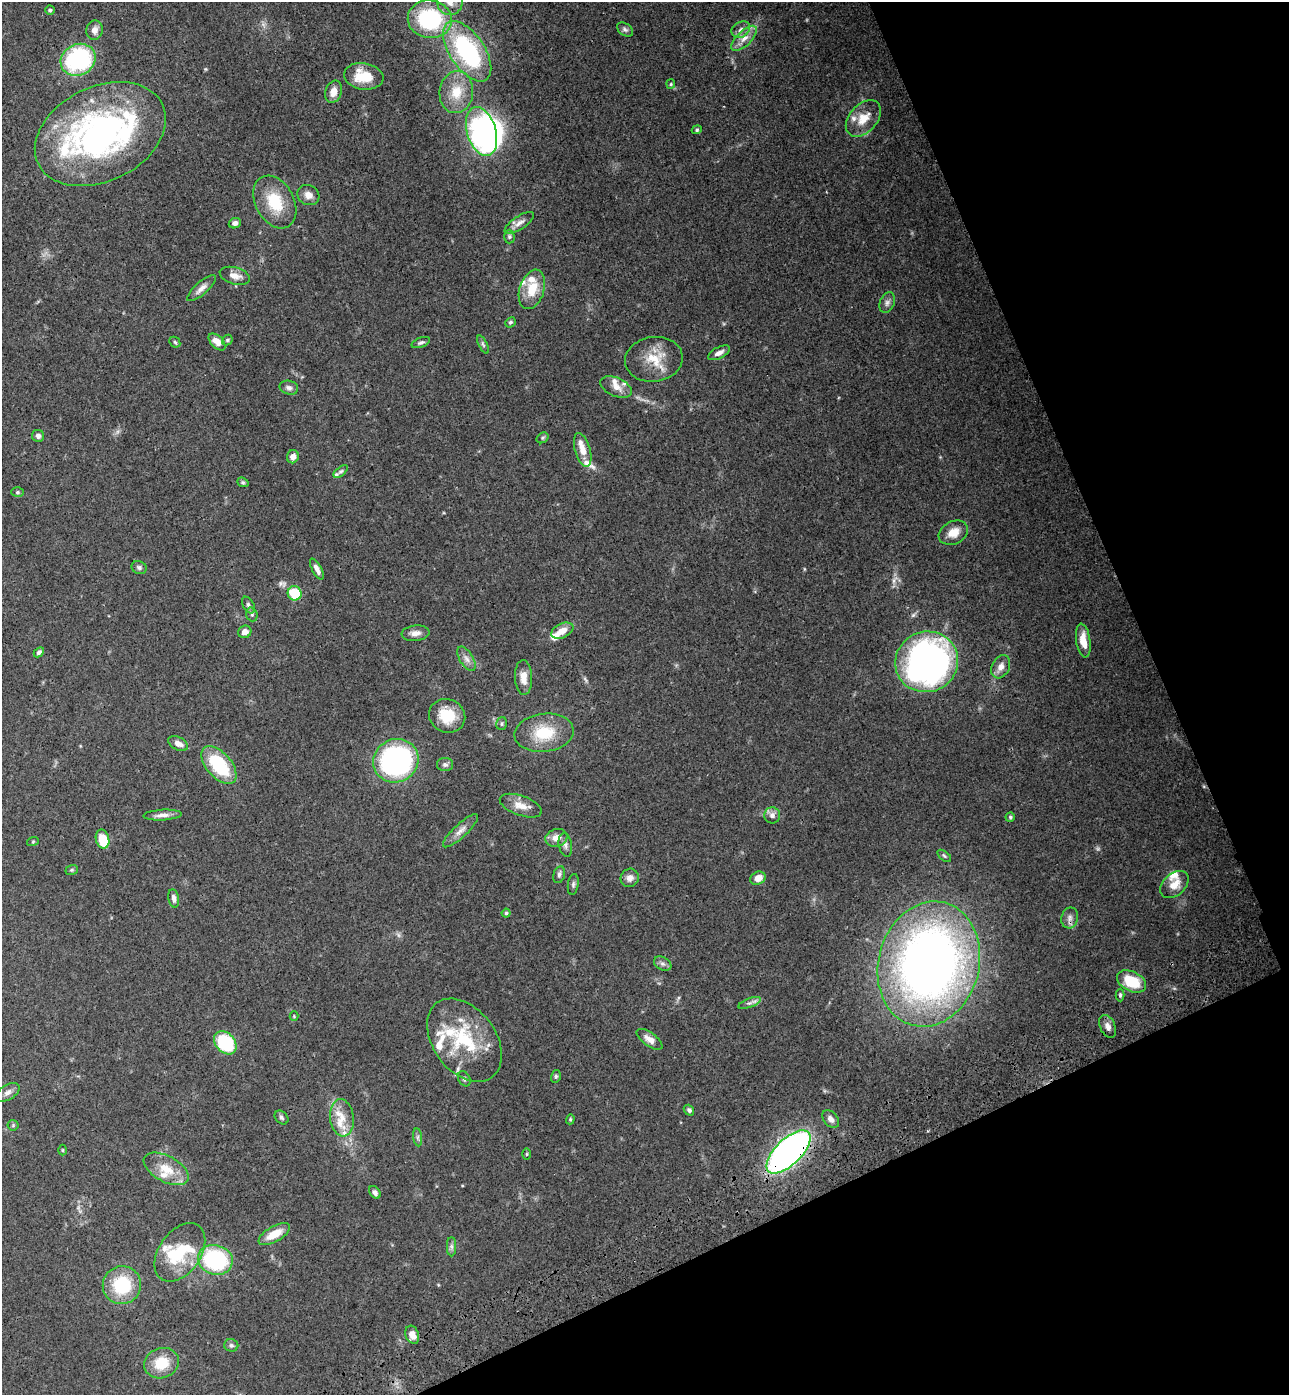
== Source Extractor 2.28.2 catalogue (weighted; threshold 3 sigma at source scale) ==
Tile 12 of 4 x 4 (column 4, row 3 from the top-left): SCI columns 4205-5491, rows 1505-2897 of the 5706 x 5794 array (HDU 1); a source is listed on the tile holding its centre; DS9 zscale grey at full resolution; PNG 1291 x 1397 px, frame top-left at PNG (2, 2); each listed source drawn as its Kron ellipse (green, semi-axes under 4 px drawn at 4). Shown black and unused: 22% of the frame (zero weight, under 3 of 4 exposures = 6% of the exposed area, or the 3 px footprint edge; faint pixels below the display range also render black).
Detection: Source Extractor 2.28.2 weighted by HDU 2 'WHT'; one run over the whole footprint, this tile lists its part. Background 0.0787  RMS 0.0043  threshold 0.0195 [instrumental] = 3 sigma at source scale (4.5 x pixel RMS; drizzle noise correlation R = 1.50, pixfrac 1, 0.05/0.05 arcsec/px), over >= 5 px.
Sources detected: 140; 1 too faint to see at this stretch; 2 inside a brighter object's white glare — neither listed nor drawn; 20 inside a brighter listed object's ellipse — not listed separately; the other 117 listed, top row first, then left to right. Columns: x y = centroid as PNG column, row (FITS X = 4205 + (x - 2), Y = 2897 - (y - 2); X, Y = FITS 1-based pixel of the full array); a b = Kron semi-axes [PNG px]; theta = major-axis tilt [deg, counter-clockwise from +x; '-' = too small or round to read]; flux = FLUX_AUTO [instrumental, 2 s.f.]
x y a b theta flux
450 2 13 13 - 4.5
50 10 5 4 - 0.75
430 19 22 19 -6 39
625 29 9 6 -37 1.1
94 30 9 8 - 2.7
741 30 10 7 32 2.2
744 38 16 7 44 4.1
467 51 34 17 -56 59
78 60 18 15 26 51
364 76 20 13 -8 12
671 84 5 4 - 0.54
334 92 11 8 71 4.2
456 92 21 17 84 11
863 118 21 13 48 8
697 130 5 4 - 0.59
482 131 25 14 -73 110
100 134 69 47 26 130
308 195 11 9 -27 3.2
275 202 28 19 -61 16
235 223 6 5 - 1.5
519 223 17 6 34 2.6
509 237 7 5 -90 0.91
235 276 15 8 -16 3.3
202 288 18 6 41 2.7
532 289 20 12 72 10
887 303 11 7 67 1.7
510 322 5 4 - 0.71
227 340 6 5 - 0.63
175 342 6 4 -45 0.63
217 342 10 6 -45 3.7
421 342 10 4 21 0.98
483 344 10 4 -63 0.9
719 353 12 5 27 2.1
654 359 29 22 7 12
616 387 17 9 -24 3.6
289 388 9 7 -14 1.5
38 436 6 6 - 1.5
543 438 6 5 - 0.67
583 450 17 7 -74 5.1
293 457 7 6 - 2.3
341 471 8 4 39 0.94
243 482 6 4 -21 0.65
17 492 6 5 - 0.67
953 533 15 11 27 5.6
139 568 7 6 - 1
317 569 11 4 -61 2.3
295 593 7 7 - 14
248 605 9 5 -61 1.2
252 614 7 5 -71 0.98
562 631 12 7 25 4.5
245 632 7 6 - 2.4
415 633 14 7 6 2.8
1083 641 17 7 -81 5.9
39 652 6 4 44 1
466 659 13 6 -59 2.4
927 662 32 30 25 200
1001 667 12 8 64 3
523 677 17 8 -87 4.3
447 716 18 16 -22 11
502 724 6 5 - 0.76
544 733 30 19 7 16
178 744 10 6 -27 2.8
396 761 23 21 27 85
219 765 23 12 -49 26
445 765 8 7 - 1.3
521 806 22 10 -20 5
162 815 19 5 3 2.5
772 815 8 8 - 2.2
1010 817 4 4 - 0.69
460 831 23 6 43 3.3
556 838 11 8 17 4
102 839 9 6 -76 11
33 841 6 4 20 0.49
565 845 12 6 -80 1.6
944 856 8 4 -38 0.71
72 870 6 5 - 0.67
559 875 9 5 75 1.3
630 878 9 9 - 2.4
758 878 8 6 26 4
573 884 10 5 81 1.1
1174 885 16 11 41 5.3
174 898 9 5 -79 1.8
506 913 4 4 - 0.62
1070 918 10 8 77 2.2
663 964 9 6 -29 1.4
929 964 63 50 75 340
1132 981 15 10 -26 14
1120 995 6 4 -90 0.72
750 1003 12 4 21 1.5
294 1016 4 4 - 0.44
1108 1026 12 7 -64 2.4
649 1039 15 6 -36 2.8
464 1040 46 31 -53 32
225 1043 13 9 -48 27
556 1076 6 5 - 0.79
464 1079 8 5 -61 0.97
8 1092 13 7 32 2.2
689 1110 6 5 - 1.1
281 1117 8 6 -45 0.95
342 1118 19 12 -84 7.2
570 1119 5 4 - 0.5
831 1119 10 7 -52 2.1
13 1125 5 5 - 0.6
418 1137 9 4 -82 1
63 1150 5 3 - 0.41
789 1152 28 13 44 190
527 1154 6 4 90 0.5
166 1169 24 13 -28 8.9
375 1192 7 5 -54 1.5
274 1234 17 7 30 6.8
451 1247 10 4 -90 1.3
180 1252 33 21 55 20
215 1260 17 14 -17 47
122 1285 19 19 - 22
412 1335 9 6 -71 3.6
231 1345 7 6 - 0.98
161 1363 18 15 18 11
Overlapping masked pixels (flux is a lower limit): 1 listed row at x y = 789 1152
Isophote crosses this tile's border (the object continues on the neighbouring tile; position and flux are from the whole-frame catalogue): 2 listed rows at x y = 450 2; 467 51